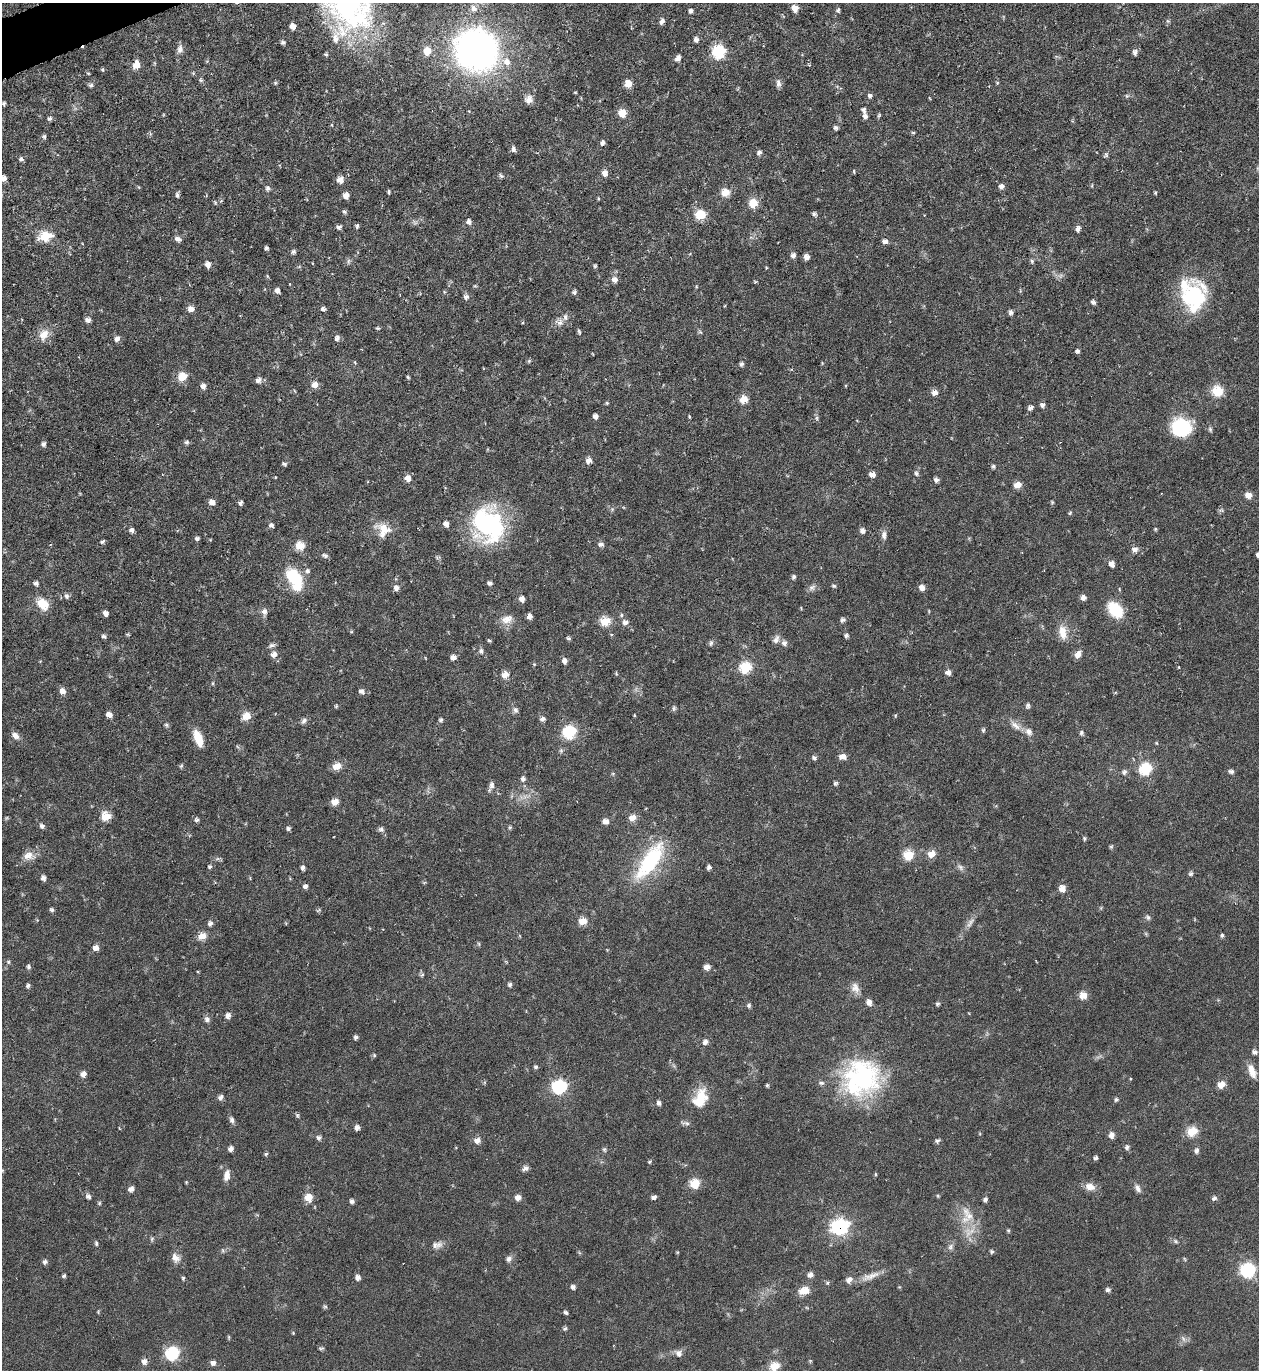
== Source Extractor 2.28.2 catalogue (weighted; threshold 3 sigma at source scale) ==
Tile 11 of 4 x 4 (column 3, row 3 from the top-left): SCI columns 2665-3921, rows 1369-2736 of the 5460 x 5473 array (HDU 1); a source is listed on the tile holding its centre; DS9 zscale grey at full resolution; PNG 1261 x 1372 px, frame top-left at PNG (2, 3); no overlay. Shown black and unused: <1% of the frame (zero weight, under 4 of 8 exposures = <1% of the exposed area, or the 3 px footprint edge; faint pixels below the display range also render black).
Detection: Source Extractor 2.28.2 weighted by HDU 2 'WHT'; one run over the whole footprint, this tile lists its part. Background 0.0583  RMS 0.0049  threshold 0.02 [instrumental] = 3 sigma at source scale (4.09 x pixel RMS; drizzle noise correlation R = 1.36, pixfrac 0.8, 0.05/0.05 arcsec/px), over >= 5 px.
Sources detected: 355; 2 too faint to see at this stretch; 1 inside a brighter object's white glare — not listed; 12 inside a brighter listed object's ellipse — not listed separately; the other 340 listed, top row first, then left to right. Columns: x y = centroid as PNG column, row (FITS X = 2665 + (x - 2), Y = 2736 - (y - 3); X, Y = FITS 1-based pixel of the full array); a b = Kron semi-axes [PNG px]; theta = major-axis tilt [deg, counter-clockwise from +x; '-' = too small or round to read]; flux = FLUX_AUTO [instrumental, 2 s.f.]
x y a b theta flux
347 4 63 45 -67 120
473 8 11 8 -62 3
795 8 6 6 - 4.2
838 10 6 5 - 1.1
691 11 6 5 - 1.2
662 21 6 5 - 2
1168 21 6 4 -43 0.64
293 26 6 6 - 2.8
696 40 6 5 - 1.6
283 42 6 5 - 1.1
180 49 13 8 84 2.2
476 50 35 33 -40 200
427 51 7 6 - 9
719 52 7 7 - 38
1135 52 7 6 - 1.5
326 54 5 4 - 0.67
678 58 8 5 49 2.1
136 65 7 6 - 6.5
102 70 4 4 - 0.63
88 73 5 3 - 0.38
201 80 5 5 - 0.71
275 83 5 5 - 0.66
778 83 11 6 -86 1.9
997 83 5 4 - 0.5
628 84 7 6 - 5.3
91 85 6 5 - 1.2
989 86 3 3 - 0.27
870 96 6 6 - 1.2
1127 96 5 5 - 0.71
929 98 4 3 - 0.35
529 99 11 9 84 3
4 104 4 3 - 0.76
622 113 7 6 - 7.6
879 115 7 3 55 0.63
865 116 7 6 - 1.6
49 118 6 5 - 1.1
332 125 5 3 - 0.35
835 128 6 5 - 1
913 133 6 4 0 0.54
44 136 5 5 - 0.99
602 142 7 5 69 1.5
513 149 8 5 -79 1.4
759 152 6 5 - 1.3
1106 155 8 6 58 1
21 159 6 6 - 1.2
854 171 5 3 - 0.47
605 173 7 7 - 2.7
501 176 7 5 -38 0.88
3 179 6 5 - 3.2
340 180 6 6 - 3.9
1001 186 7 6 - 1.6
267 188 7 6 - 1.3
389 192 4 3 - 0.65
725 192 7 7 - 7.1
1155 193 5 3 - 0.54
177 195 8 5 -76 1
346 195 6 5 - 3
753 203 7 7 - 9.1
344 212 6 4 -44 0.77
814 214 6 5 - 1
700 215 8 7 - 14
469 221 7 7 - 1.5
357 226 6 4 76 0.85
339 227 6 4 2 1.3
1078 229 6 5 - 1.8
45 237 9 7 13 16
178 239 7 5 -16 2
885 241 6 4 2 2
266 248 5 4 - 0.8
293 251 6 5 - 1.1
793 255 7 6 - 1.5
806 257 5 5 - 2.7
348 261 8 3 85 0.76
1032 261 6 5 - 0.88
208 264 7 6 - 2.5
595 266 5 4 - 0.63
614 280 7 7 - 2.3
277 291 6 5 - 1.8
574 292 6 6 - 0.97
466 297 8 7 - 1.6
1193 297 35 27 -76 36
1093 302 6 5 - 1.2
191 309 7 6 - 3.5
323 309 5 5 - 1.2
1011 312 6 5 - 1.3
88 320 6 5 - 2.1
559 322 12 10 -11 2.9
522 323 4 3 - 0.39
378 328 6 3 -7 0.54
579 331 7 4 -71 0.79
44 335 17 12 62 5.4
337 338 7 6 - 1.5
117 339 6 5 - 2
1077 351 5 5 - 1
529 361 7 4 46 0.63
355 362 6 4 -88 0.47
741 364 6 5 - 1
182 377 7 6 - 9.9
408 377 5 3 - 0.58
258 380 7 6 - 1.9
315 385 7 6 - 4
203 386 7 6 - 2.1
1217 391 8 7 - 16
935 393 7 6 - 2.6
743 399 7 6 - 7
607 403 5 4 - 0.58
1042 405 6 6 - 1.3
1031 408 7 5 30 1.4
595 416 5 5 - 1.6
689 417 4 3 - 0.49
817 418 7 4 -89 0.85
1181 427 23 20 -15 23
1210 429 7 5 -75 0.87
187 442 6 5 - 1
43 444 6 5 - 1.3
588 461 7 6 - 2.8
284 464 6 4 -30 0.92
993 466 5 5 - 0.87
916 473 7 5 -65 1.1
872 474 6 5 - 2.6
408 478 6 6 - 3.9
936 480 6 5 - 1.4
1017 485 7 5 15 4.8
1248 495 7 6 - 4
212 502 6 5 - 2.8
1052 502 5 4 - 0.53
240 503 6 5 - 1.1
1221 510 6 6 - 0.92
1070 513 6 3 53 0.55
446 524 6 5 - 2.2
488 524 37 30 -62 69
271 525 6 5 - 1.3
384 529 26 13 -20 7.7
1155 529 4 4 - 0.55
131 530 5 5 - 1.6
862 531 7 7 - 1.6
884 535 13 7 88 2.1
197 538 6 5 - 1
102 541 7 4 40 0.85
601 544 7 6 - 1.5
300 546 8 7 - 8.5
1135 549 7 5 10 2.5
1258 554 5 4 - 1.3
325 555 9 6 -15 1.2
1111 564 7 6 - 2.4
794 577 6 5 - 0.97
295 579 23 15 -51 21
36 583 6 5 - 1.2
490 583 6 4 -9 1.1
834 586 6 4 -29 0.73
812 587 10 7 37 1.8
922 587 7 7 - 2.3
396 588 7 7 - 2
67 596 7 7 - 1.4
1083 597 6 6 - 1.8
522 599 6 6 - 2.1
43 604 16 11 -48 8.2
1115 610 16 11 -47 19
264 612 9 7 89 2.2
106 613 5 5 - 1.8
621 615 5 5 - 0.78
529 616 5 5 - 2.1
507 619 16 11 18 4.5
842 620 8 6 16 1.2
605 621 7 6 - 12
625 622 9 7 7 1.9
1063 632 19 10 -82 6
846 635 7 5 85 0.97
104 636 6 4 -24 1.1
568 638 6 4 -15 0.79
776 639 12 8 65 2.2
489 641 5 4 - 0.57
711 643 8 6 77 1.1
784 643 8 7 - 1.8
272 645 10 5 18 1.3
481 651 7 6 - 1.3
274 654 8 7 - 2.6
1078 655 7 5 49 4.1
453 657 6 5 - 2.1
564 661 7 6 - 1.8
534 664 5 4 - 0.51
745 668 7 6 - 22
948 672 6 5 - 2.4
616 674 5 4 - 0.52
505 675 7 6 - 4.7
62 691 7 6 - 3.2
361 691 7 6 - 1.6
336 706 6 4 45 0.57
1028 706 7 6 - 1
673 708 8 4 82 0.86
515 710 9 7 -69 1.4
109 715 6 5 - 3.1
634 715 5 3 - 0.38
895 715 5 4 - 0.53
246 716 7 6 - 8.1
542 719 6 5 - 1.7
441 720 5 5 - 0.93
304 721 9 6 45 1.5
166 725 6 5 - 0.79
1015 725 19 8 -37 3.8
983 730 6 5 - 0.79
569 732 8 7 - 33
1081 733 7 6 - 0.96
15 735 10 7 -40 2.6
198 738 17 8 -68 8.7
842 757 7 5 1 4.1
814 758 6 5 - 1.2
181 766 6 5 - 0.71
337 766 7 5 19 7.4
1145 769 8 7 - 24
1231 771 8 6 -22 1.1
1124 772 8 7 - 1.4
523 779 7 6 - 1.4
835 783 6 5 - 0.86
492 785 11 7 84 2
335 802 7 5 10 4.8
106 816 6 6 - 11
632 818 7 6 - 5
197 820 7 5 -3 1
605 821 7 6 - 2.5
42 826 6 6 - 1.4
510 827 5 4 - 0.68
288 828 6 5 - 0.96
381 829 7 7 - 1.3
1084 838 6 4 -83 0.66
1111 846 6 4 19 0.6
931 854 7 6 - 5.6
908 855 7 6 - 14
28 856 15 10 5 4.5
650 861 57 20 55 37
210 866 5 5 - 0.8
303 867 5 4 - 1.4
709 867 5 5 - 1.3
960 867 11 6 -47 1.6
1191 874 7 5 3 0.9
43 878 6 6 - 1.7
305 886 6 5 - 1.5
1062 888 7 6 - 3.8
52 910 6 5 - 0.92
1148 917 8 6 -61 1.1
583 921 7 5 12 7.4
210 923 7 6 - 1.3
970 923 17 5 54 2.5
1222 935 6 4 77 0.76
202 936 7 5 23 7
479 944 6 4 -71 0.54
95 948 7 6 - 2.6
8 962 6 5 - 0.76
29 967 6 5 - 0.96
707 967 6 5 - 3.1
422 975 6 4 30 0.74
510 985 6 5 - 0.95
28 986 7 5 52 0.93
855 988 16 10 -69 3.5
1083 995 7 6 - 6.1
869 1002 7 6 - 2.7
937 1004 6 5 - 0.77
749 1005 6 5 - 0.89
228 1015 7 6 - 2.2
207 1019 9 7 -74 1.5
356 1037 6 5 - 0.99
705 1042 8 6 37 2
1254 1052 7 6 - 1.4
374 1055 6 5 - 0.67
536 1067 6 4 -1 0.78
1252 1071 18 9 -70 4.4
83 1074 6 6 - 2.4
861 1078 45 41 47 66
767 1085 4 4 - 0.6
1221 1085 8 6 36 4.9
559 1087 8 7 - 38
220 1097 8 5 49 1.4
701 1097 26 14 83 10
1116 1099 6 5 - 0.85
659 1103 6 5 - 1.4
297 1115 7 4 -63 0.76
232 1120 10 6 -79 1.6
685 1123 14 5 -5 1.4
357 1128 7 6 - 1.5
1192 1131 8 6 25 13
1111 1135 7 6 - 2.5
319 1138 7 6 - 1.2
477 1140 8 6 13 2.6
937 1141 6 5 - 1.1
1127 1147 7 5 49 1.2
231 1149 6 5 - 1.8
604 1149 7 5 -89 0.84
1196 1151 8 6 82 1.4
266 1154 5 4 - 0.75
1096 1158 5 4 - 1
650 1162 5 4 - 0.66
525 1168 8 6 28 1.6
875 1174 5 3 - 0.51
227 1175 13 7 77 3.3
186 1182 4 3 - 0.42
694 1183 7 7 - 12
1090 1187 13 9 -16 4.1
1138 1188 12 7 -61 2
131 1189 7 5 31 2.1
88 1196 7 6 - 1.4
938 1196 5 4 - 0.49
308 1197 8 7 - 6.3
654 1197 6 5 - 1.4
518 1198 6 6 - 2.5
1214 1198 7 5 24 1.2
985 1199 6 5 - 1.2
352 1201 5 5 - 1.2
968 1214 29 13 -59 9.5
839 1227 9 8 - 74
1008 1231 5 4 - 0.63
1176 1241 7 5 -28 0.95
96 1243 7 4 -80 0.81
437 1245 16 9 15 3
950 1247 10 6 79 1.6
991 1251 6 5 - 0.83
175 1258 14 9 -59 3.3
509 1259 9 7 55 1.6
45 1262 6 6 - 1.3
1248 1270 8 7 - 44
810 1275 7 6 - 2.4
64 1276 6 4 38 0.75
870 1276 30 8 20 5.2
357 1277 6 6 - 1.8
183 1278 5 4 - 0.69
827 1283 5 5 - 0.72
573 1287 7 6 - 1.3
1108 1290 6 5 - 1.3
804 1291 9 6 16 8.3
325 1306 6 4 -1 0.7
566 1312 5 4 - 0.95
565 1329 8 4 32 0.82
293 1333 5 4 - 0.43
229 1337 6 4 -90 0.52
1183 1338 10 5 -63 1.4
321 1348 7 3 13 0.64
172 1353 8 7 - 32
678 1353 11 8 -41 2.3
144 1361 7 6 - 2.6
213 1363 6 6 - 1.9
775 1366 7 6 - 11
Overlapping masked pixels (flux is a lower limit): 1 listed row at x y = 839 1227
Isophote crosses this tile's border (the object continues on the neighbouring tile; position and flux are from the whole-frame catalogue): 5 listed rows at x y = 347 4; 476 50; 3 179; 1258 554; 775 1366